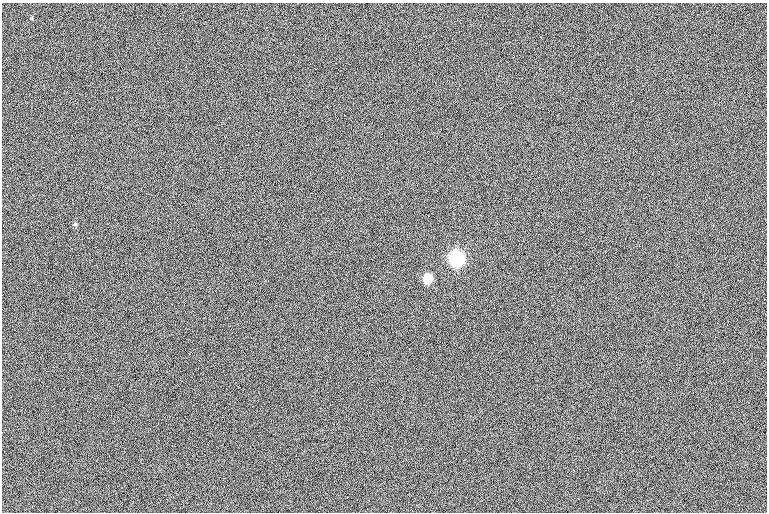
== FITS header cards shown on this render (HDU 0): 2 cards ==
NAXIS1  =                  765
NAXIS2  =                  510

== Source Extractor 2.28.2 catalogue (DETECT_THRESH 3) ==
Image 765 x 510 px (HDU 0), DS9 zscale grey, 1 PNG px = 1 image px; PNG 769 x 514 px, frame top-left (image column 1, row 510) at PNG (2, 3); no overlay
Background -1.26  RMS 12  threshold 35.2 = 3 sigma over >= 5 px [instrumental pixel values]
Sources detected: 3; all 3 listed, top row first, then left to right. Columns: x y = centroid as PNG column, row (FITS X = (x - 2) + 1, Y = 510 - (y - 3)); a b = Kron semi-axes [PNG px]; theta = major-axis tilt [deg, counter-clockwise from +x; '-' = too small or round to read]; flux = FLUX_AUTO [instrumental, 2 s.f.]
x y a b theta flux
75 224 5 5 - 1300
456 259 7 6 - 350000
428 279 6 5 - 57000